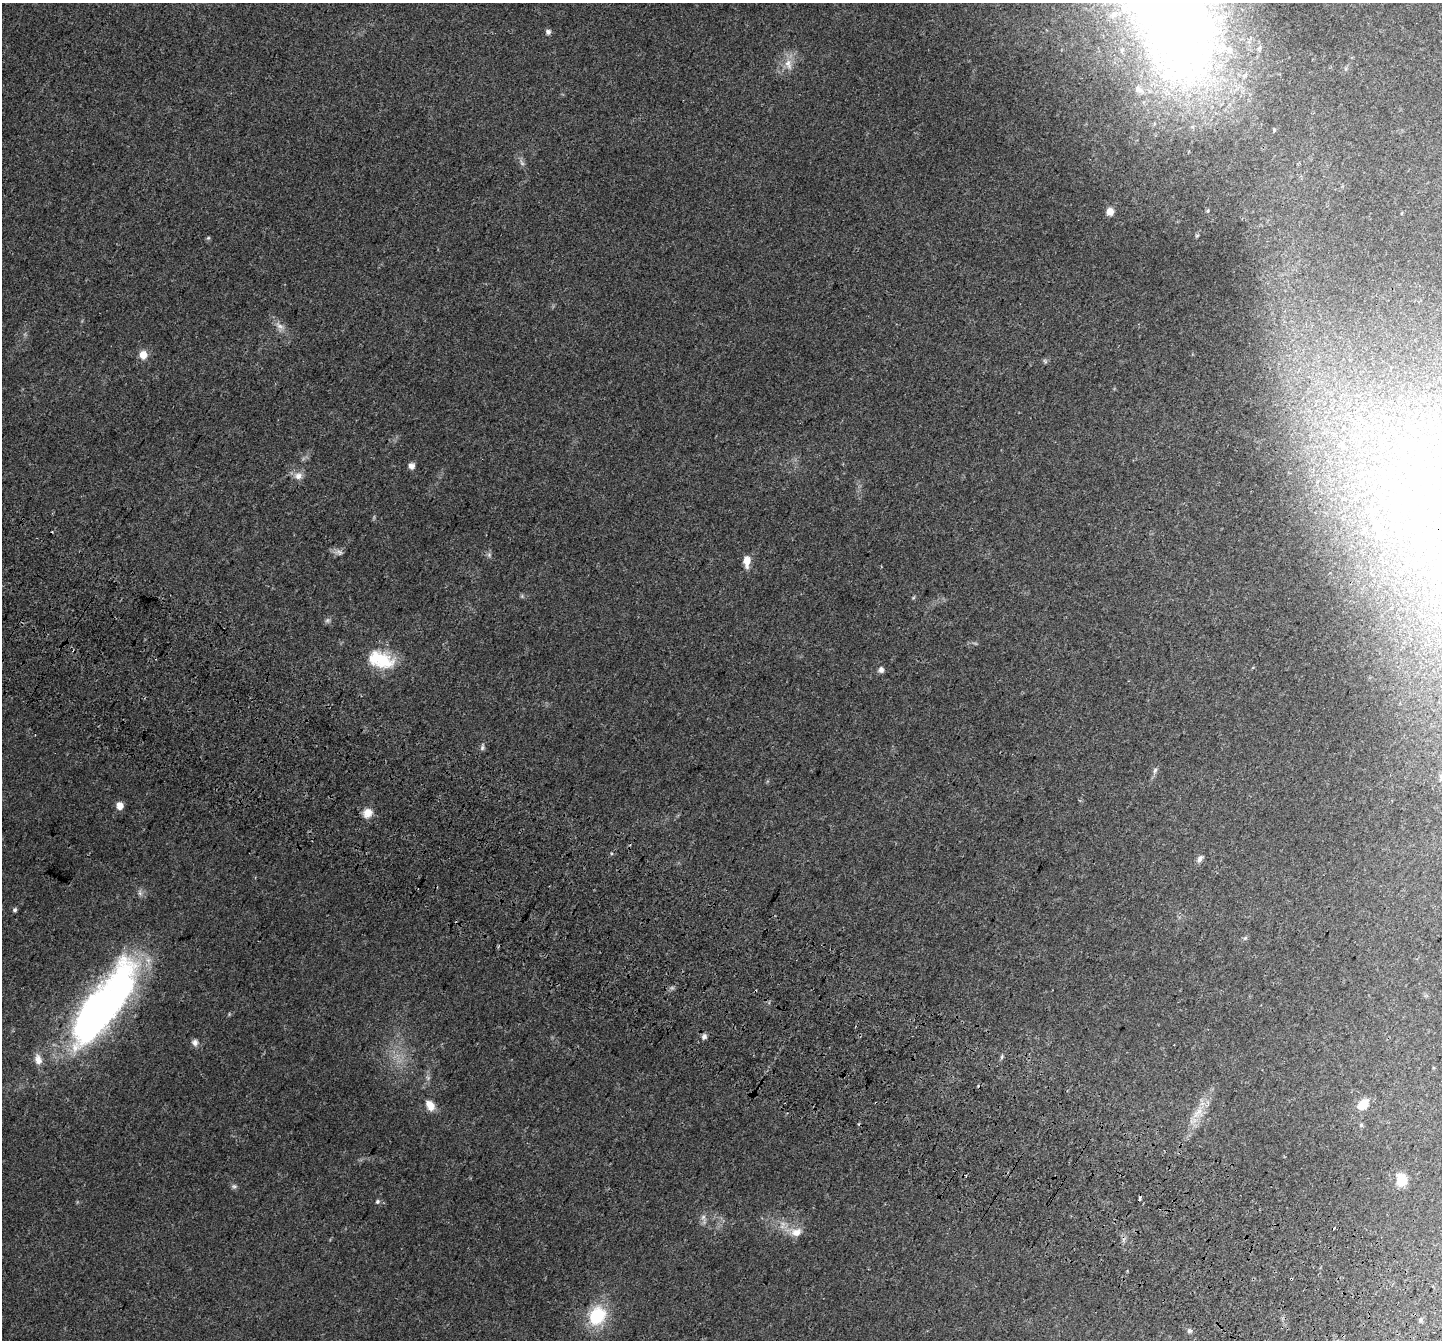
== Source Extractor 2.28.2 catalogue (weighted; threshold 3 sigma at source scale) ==
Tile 6 of 4 x 4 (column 2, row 2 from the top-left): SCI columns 1585-3024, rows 3090-4427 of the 6031 x 6114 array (HDU 1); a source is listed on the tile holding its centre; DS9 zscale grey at full resolution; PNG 1444 x 1342 px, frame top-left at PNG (2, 3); no overlay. Shown black and unused: <1% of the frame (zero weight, under 3 of 4 exposures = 8% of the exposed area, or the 3 px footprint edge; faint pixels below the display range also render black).
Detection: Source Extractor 2.28.2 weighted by HDU 2 'WHT'; one run over the whole footprint, this tile lists its part. Background 0.0446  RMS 0.0039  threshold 0.0174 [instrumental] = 3 sigma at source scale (4.5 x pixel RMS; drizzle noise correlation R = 1.50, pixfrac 1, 0.0396/0.0396 arcsec/px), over >= 5 px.
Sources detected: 50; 2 too faint to see at this stretch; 1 inside a brighter object's white glare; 2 cosmic-ray / hot-pixel residue — not listed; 1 inside a brighter listed object's ellipse — not listed separately; the other 44 listed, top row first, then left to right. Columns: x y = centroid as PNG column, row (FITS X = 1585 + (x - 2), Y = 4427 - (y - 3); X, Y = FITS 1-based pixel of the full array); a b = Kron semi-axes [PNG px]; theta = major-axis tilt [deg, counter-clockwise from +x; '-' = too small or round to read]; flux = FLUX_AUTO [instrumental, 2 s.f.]
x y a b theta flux
1113 15 9 6 48 1.3
1220 19 11 9 39 3.1
548 32 7 6 - 1
1229 50 11 8 -59 2.8
788 64 17 9 -72 3.5
1139 90 16 8 -28 2.7
1110 211 9 8 - 2.5
208 238 6 4 18 0.44
279 326 13 6 -44 2.2
143 355 9 8 - 3.5
1414 430 6 6 - 0.89
411 466 7 6 - 1.9
298 476 11 9 1 2.4
339 552 9 4 -37 1
489 555 6 5 - 0.7
747 561 13 7 88 3.8
327 620 8 6 21 0.83
383 660 29 22 -12 13
881 670 7 6 - 1.3
482 748 7 5 88 0.77
1155 770 8 5 59 0.86
1441 777 8 6 80 1.1
120 806 8 8 - 2.5
367 813 12 10 46 3.4
1200 859 10 6 59 1.2
15 910 5 5 - 0.63
1245 938 6 5 - 0.63
97 1013 99 30 56 160
704 1037 7 6 - 1
195 1043 9 8 - 1.4
38 1059 15 9 -74 2.9
1363 1104 13 9 44 5.8
430 1105 13 9 -57 3.7
1197 1113 22 7 47 4.4
1361 1125 5 5 - 0.56
1401 1180 15 12 -79 5.1
234 1186 8 6 -1 0.84
1140 1199 5 3 - 1.9
377 1202 6 5 - 0.68
703 1217 7 6 - 1.1
796 1232 16 11 16 3.8
1432 1286 2 2 - 0.36
597 1316 21 17 56 17
1420 1320 6 4 24 0.61
Isophote crosses this tile's border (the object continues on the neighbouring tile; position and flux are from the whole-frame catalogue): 1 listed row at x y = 1441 777